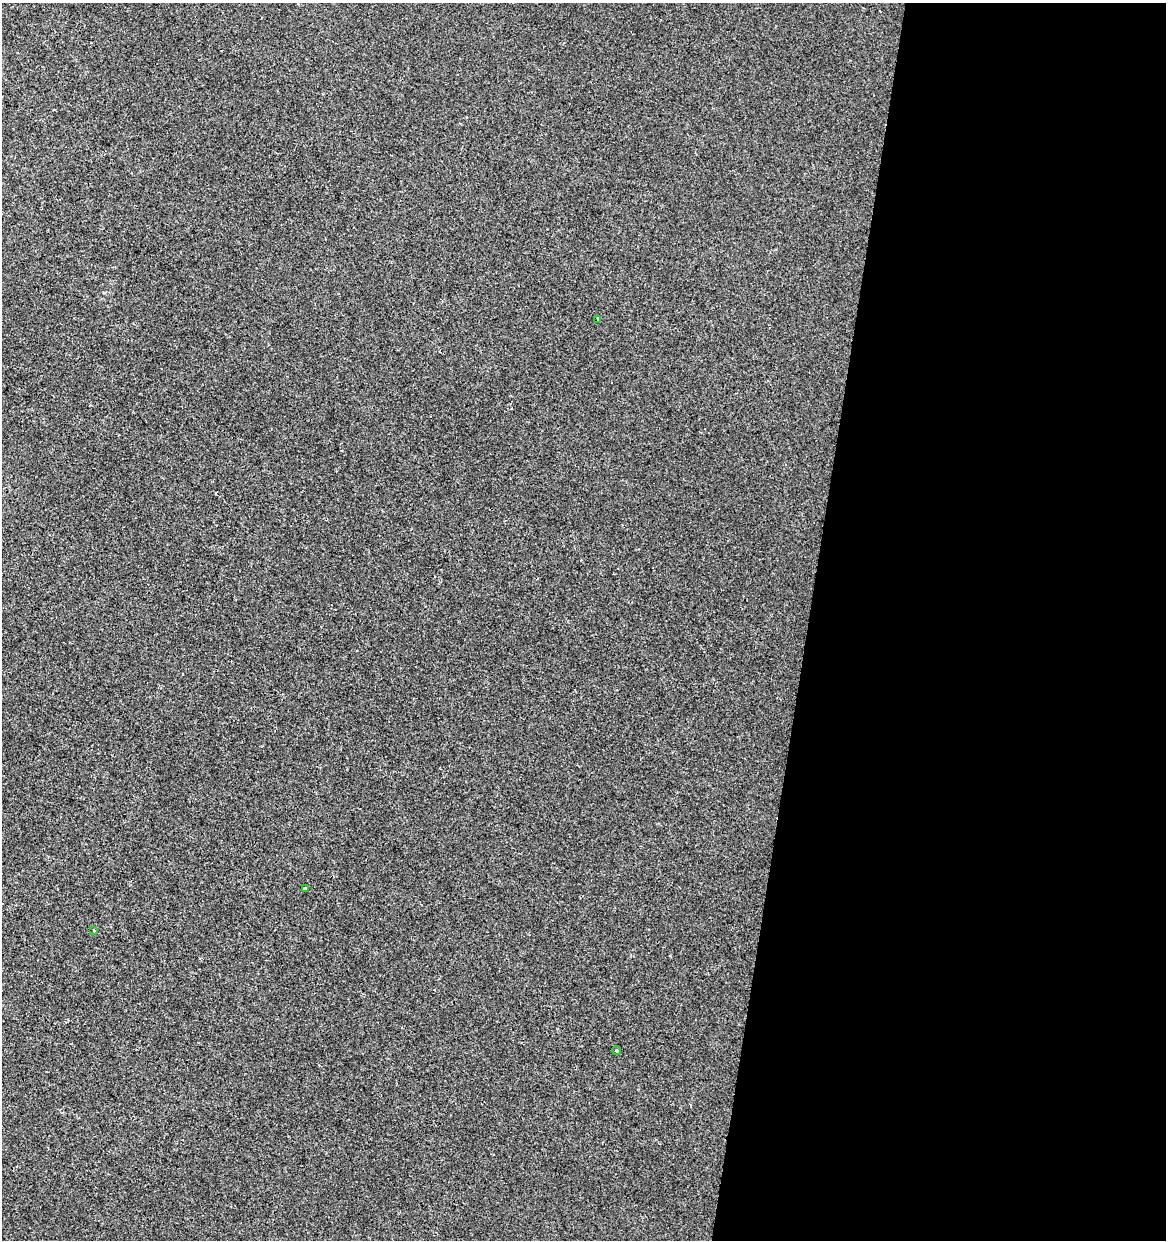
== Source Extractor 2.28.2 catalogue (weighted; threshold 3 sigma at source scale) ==
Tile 12 of 4 x 4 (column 4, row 3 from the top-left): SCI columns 3773-4936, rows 1239-2476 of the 5158 x 4958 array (HDU 1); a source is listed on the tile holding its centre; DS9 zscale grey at full resolution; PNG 1168 x 1242 px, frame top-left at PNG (2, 3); each listed source drawn as its Kron ellipse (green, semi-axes under 4 px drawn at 4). Shown black and unused: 31% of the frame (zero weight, under 2 of 3 exposures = <1% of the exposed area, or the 3 px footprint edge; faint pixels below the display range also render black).
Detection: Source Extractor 2.28.2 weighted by HDU 2 'WHT'; one run over the whole footprint, this tile lists its part. Background -5.27e-04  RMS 0.0042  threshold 0.019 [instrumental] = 3 sigma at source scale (4.5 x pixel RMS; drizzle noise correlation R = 1.50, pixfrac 1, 0.0396/0.0396 arcsec/px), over >= 5 px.
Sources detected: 4; all 4 listed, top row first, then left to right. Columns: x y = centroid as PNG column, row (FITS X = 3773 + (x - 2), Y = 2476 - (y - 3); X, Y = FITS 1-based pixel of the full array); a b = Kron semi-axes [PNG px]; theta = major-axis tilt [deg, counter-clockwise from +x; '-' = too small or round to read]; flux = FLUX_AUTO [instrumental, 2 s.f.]
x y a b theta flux
598 320 4 3 - 2.5
305 888 3 3 - 1.3
94 930 3 3 - 1.6
617 1051 4 3 - 0.5